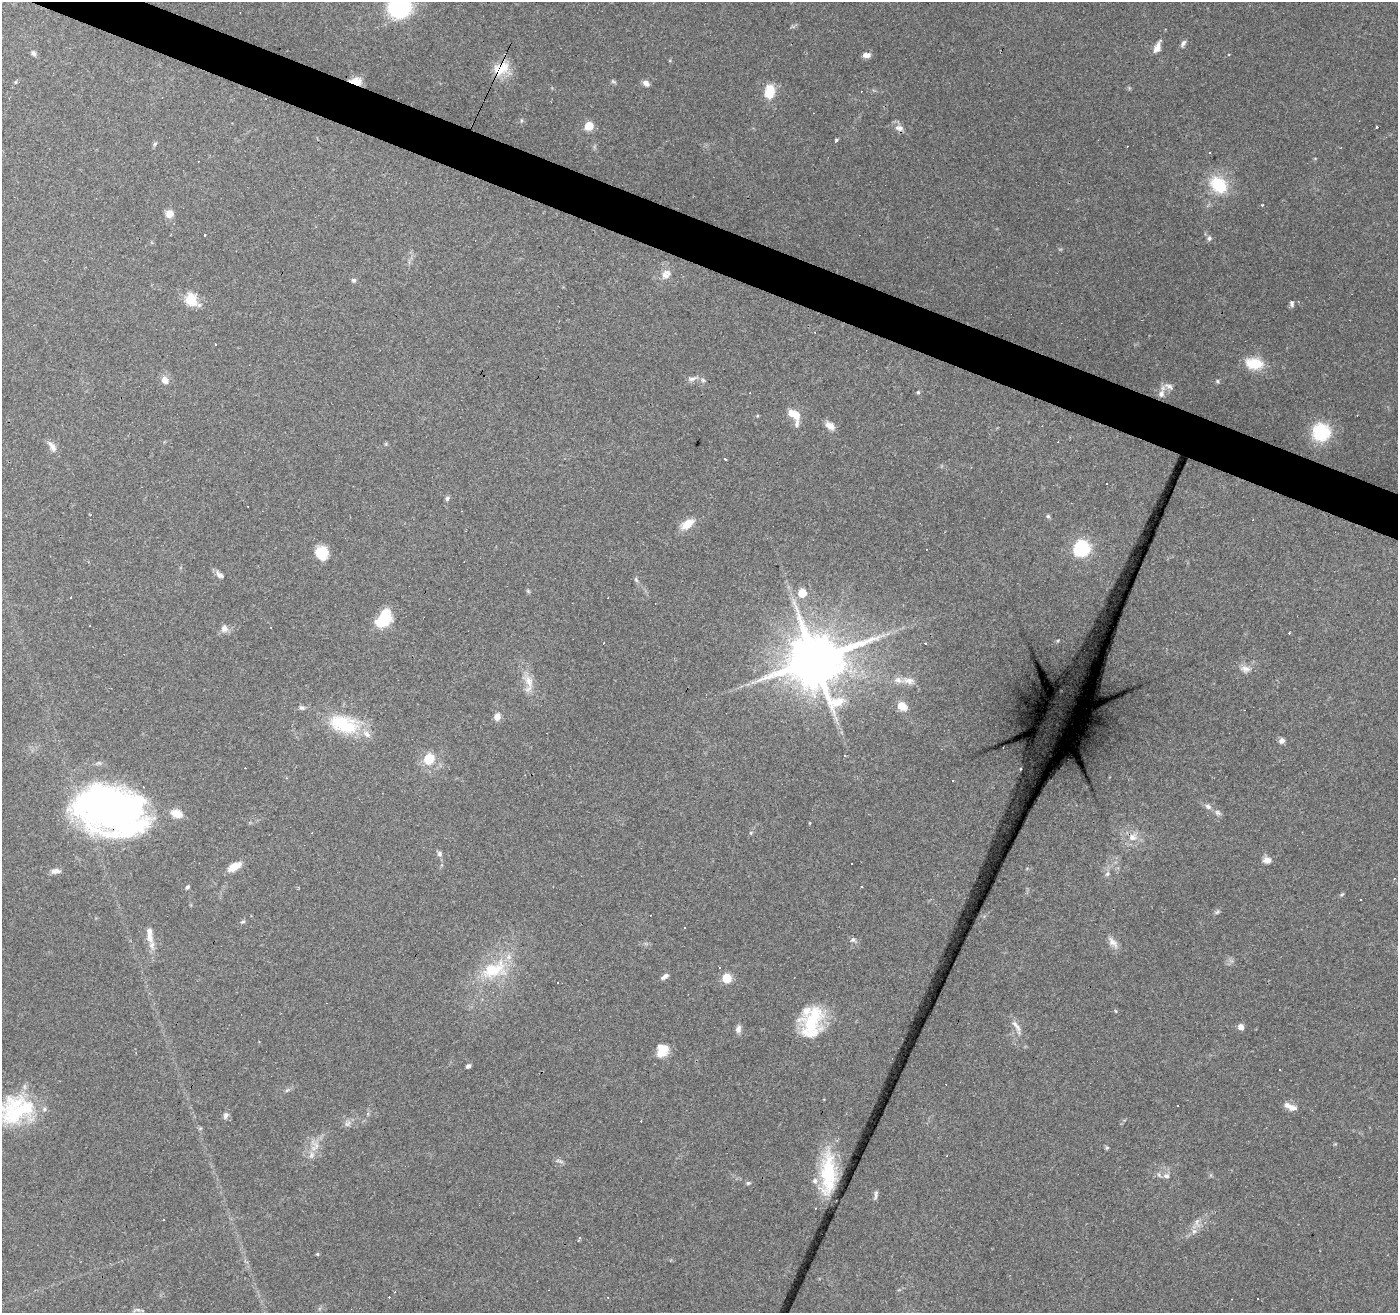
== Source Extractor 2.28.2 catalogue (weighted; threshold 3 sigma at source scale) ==
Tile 11 of 4 x 4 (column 3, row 3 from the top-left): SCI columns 2795-4190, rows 1515-2825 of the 5591 x 5717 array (HDU 1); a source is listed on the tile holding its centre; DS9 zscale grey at full resolution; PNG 1400 x 1315 px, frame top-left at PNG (2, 2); no overlay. Shown black and unused: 3% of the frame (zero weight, under 3 of 4 exposures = <1% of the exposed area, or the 3 px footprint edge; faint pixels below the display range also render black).
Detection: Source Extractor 2.28.2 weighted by HDU 2 'WHT'; one run over the whole footprint, this tile lists its part. Background 0.0812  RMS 0.0048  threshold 0.0215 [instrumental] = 3 sigma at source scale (4.5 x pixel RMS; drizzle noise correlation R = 1.50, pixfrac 1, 0.0396/0.0396 arcsec/px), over >= 5 px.
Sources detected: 156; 33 cosmic-ray / hot-pixel residue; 1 long thin detection or spike segment (spike, bleed or trail) — not listed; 8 inside a brighter listed object's ellipse — not listed separately; the other 114 listed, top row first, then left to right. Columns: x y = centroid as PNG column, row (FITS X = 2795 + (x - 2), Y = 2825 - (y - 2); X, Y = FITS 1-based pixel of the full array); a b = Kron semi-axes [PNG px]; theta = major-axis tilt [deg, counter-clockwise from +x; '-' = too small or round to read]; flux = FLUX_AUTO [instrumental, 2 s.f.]
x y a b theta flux
399 7 20 19 - 45
1183 43 10 5 61 1.3
1157 48 11 6 66 4.4
33 53 7 6 - 1.3
866 55 9 5 -6 2.5
503 69 26 12 54 9.3
356 81 13 8 -5 5.1
613 81 8 5 -29 0.83
15 82 5 4 - 0.53
646 83 8 6 -35 2.1
770 92 13 9 77 12
589 126 5 5 - 17
1376 127 3 3 - 1.9
899 128 12 8 -9 2.8
836 140 4 3 - 2.2
155 144 6 5 - 0.83
1210 153 3 2 - 0.67
1219 185 20 15 -38 19
1262 205 3 3 - 0.67
169 214 9 8 - 3.7
205 235 3 3 - 1.4
1209 238 7 6 - 1.3
666 274 14 11 49 4.1
354 280 6 6 - 0.99
191 299 17 15 -81 8.5
1292 303 8 5 -84 1.2
1254 363 23 14 -7 11
692 379 13 6 19 2.1
165 380 10 8 -49 3.2
703 380 7 5 -45 0.99
1217 381 5 5 - 0.76
1169 386 14 5 -18 2.1
918 392 5 4 - 0.63
1161 394 10 8 67 2.8
796 415 10 8 -66 5.1
830 426 12 7 -34 3.7
1321 432 17 17 - 24
52 446 15 7 -55 3.2
724 459 3 3 - 1.6
1106 483 3 2 - 0.85
447 498 8 5 71 0.99
1048 516 5 5 - 0.8
687 524 13 7 34 8.8
1081 548 7 7 - 120
322 553 14 12 -66 10
219 575 12 6 -41 2
636 580 8 5 -65 0.93
528 591 7 4 -45 0.65
802 593 6 6 - 11
71 597 3 3 - 0.87
383 615 18 17 - 12
224 628 9 8 - 2.7
925 643 3 3 - 0.59
815 660 16 15 - 3100
1245 669 13 10 -10 3.2
528 681 20 11 -63 6.3
908 681 15 9 -2 3.7
902 706 10 7 -38 6.8
302 708 7 6 - 1.2
497 717 6 5 - 4.4
344 724 41 22 -15 26
1282 741 5 5 - 2.6
429 759 11 10 - 11
1208 807 10 7 -26 1.8
110 810 60 39 -15 250
1217 812 9 7 -45 1.5
177 813 15 9 -21 5.5
809 823 4 3 - 0.34
751 833 5 4 - 0.62
1132 837 11 10 - 4.5
439 854 8 6 -65 1.3
1267 860 10 8 -9 2.8
234 867 16 7 30 6.6
55 871 13 6 7 2.1
1107 874 8 5 62 1.3
861 886 3 2 - 0.53
187 887 5 4 - 1
1361 900 3 3 - 1
1217 912 7 4 44 0.88
243 922 7 3 9 0.75
684 928 3 2 - 0.65
149 934 27 8 -85 5.8
853 940 7 6 - 1.2
1113 943 17 8 -47 3.4
493 970 32 18 19 23
665 976 10 5 34 1.9
727 978 6 5 - 19
812 1020 37 21 60 26
1016 1026 21 6 -54 3
1241 1027 5 5 - 3.5
738 1029 10 7 79 2.1
662 1050 16 13 62 7.9
468 1066 6 5 - 1.2
1280 1069 2 2 - 0.36
287 1090 7 4 44 0.89
1291 1107 18 7 -27 3.5
18 1111 49 32 11 40
225 1116 10 6 73 1.5
348 1123 10 7 43 1.8
1107 1148 5 4 - 0.67
311 1155 10 7 64 2.5
559 1161 13 4 -20 1.2
828 1173 37 12 89 25
1166 1176 10 7 -6 2.1
815 1181 8 8 - 2.3
748 1183 6 5 - 0.81
876 1195 14 4 81 1.3
815 1208 3 2 - 0.47
164 1219 3 2 - 0.59
1197 1222 13 6 -82 2.3
580 1238 5 4 - 0.74
317 1254 4 4 - 0.53
607 1297 3 3 - 0.5
138 1310 6 4 -19 0.93
Overlapping masked pixels (flux is a lower limit): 3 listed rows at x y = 503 69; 356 81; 110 810
Isophote crosses this tile's border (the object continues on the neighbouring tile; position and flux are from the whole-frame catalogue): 2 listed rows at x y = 399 7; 18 1111
Unlisted compact peaks at least as high as the median listed source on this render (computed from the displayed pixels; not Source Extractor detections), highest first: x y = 1058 641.